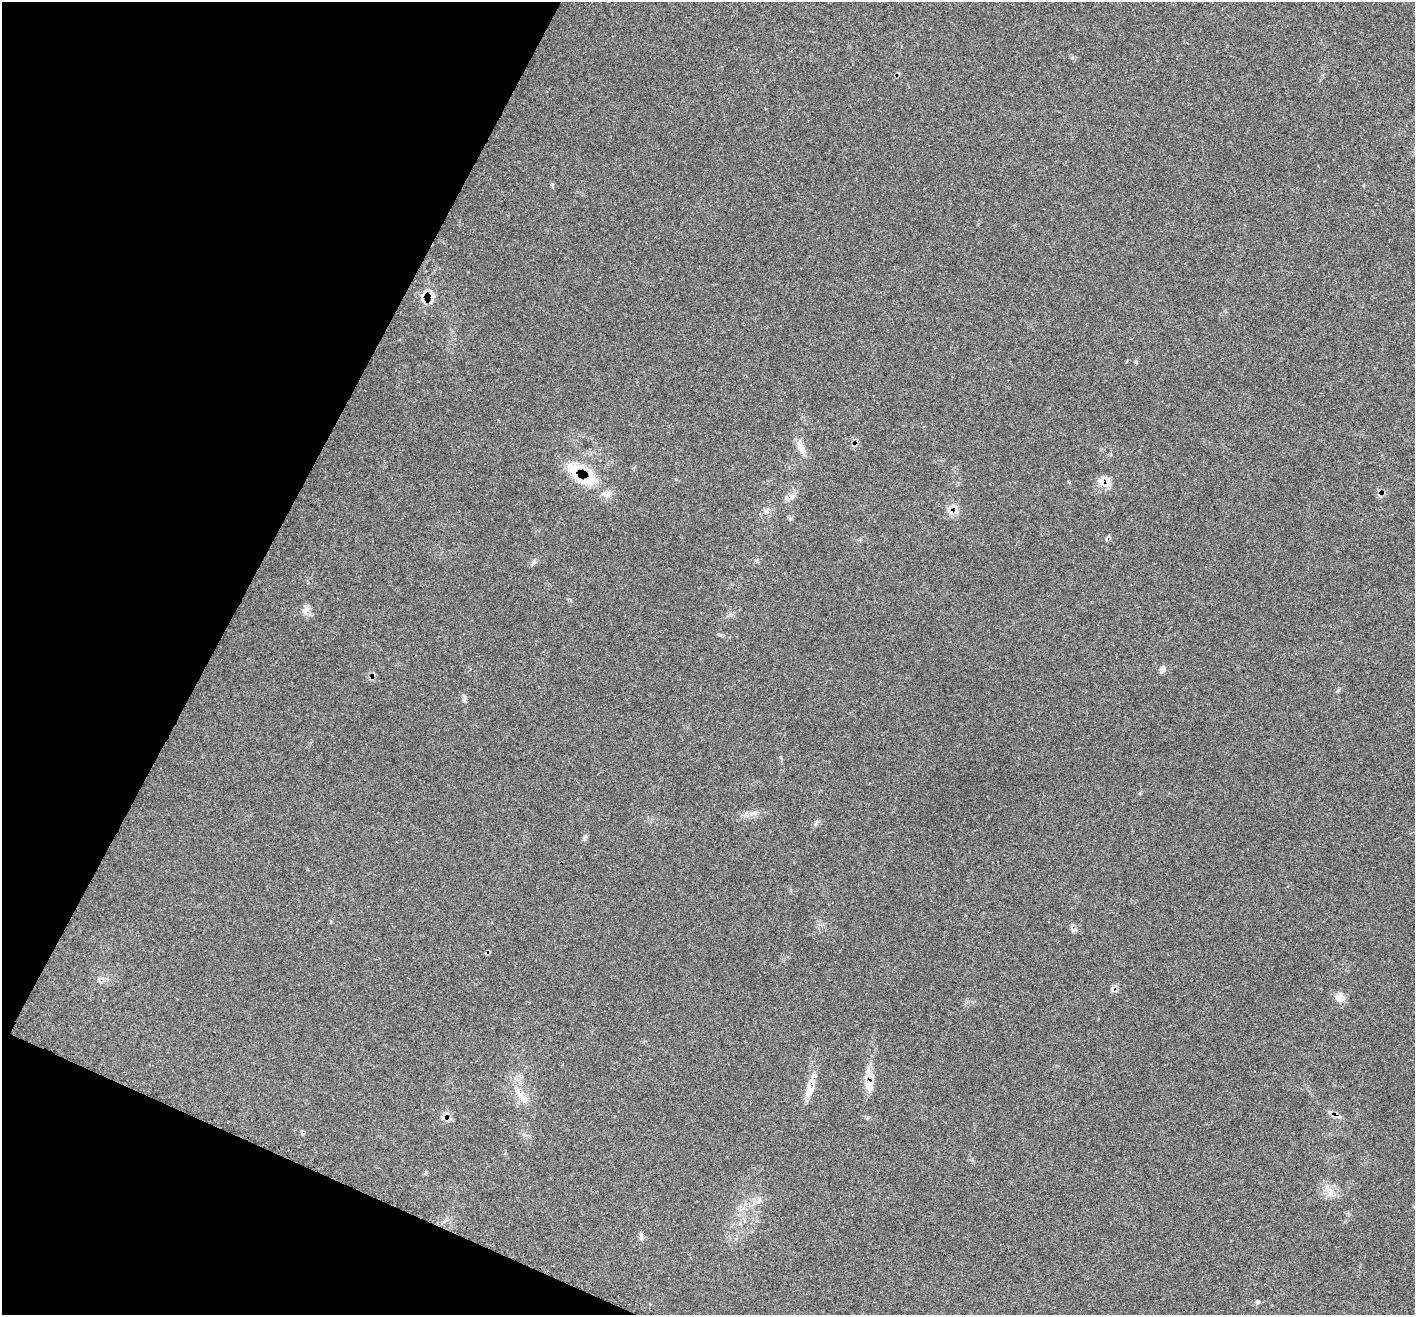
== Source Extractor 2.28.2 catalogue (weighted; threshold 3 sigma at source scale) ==
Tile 9 of 4 x 4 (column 1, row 3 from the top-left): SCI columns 17-1429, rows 1601-2913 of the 5678 x 5697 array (HDU 1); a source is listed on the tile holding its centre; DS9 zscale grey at full resolution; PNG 1417 x 1317 px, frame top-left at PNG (2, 2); no overlay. Shown black and unused: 21% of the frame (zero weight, under 3 of 4 exposures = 2% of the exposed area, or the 3 px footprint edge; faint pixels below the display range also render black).
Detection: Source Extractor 2.28.2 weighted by HDU 2 'WHT'; one run over the whole footprint, this tile lists its part. Background 0.0708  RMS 0.0055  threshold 0.0246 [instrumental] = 3 sigma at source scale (4.5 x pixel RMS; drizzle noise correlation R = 1.50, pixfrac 1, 0.05/0.05 arcsec/px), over >= 5 px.
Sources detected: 30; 5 cosmic-ray / hot-pixel residue — not listed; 3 inside a brighter listed object's ellipse — not listed separately; the other 22 listed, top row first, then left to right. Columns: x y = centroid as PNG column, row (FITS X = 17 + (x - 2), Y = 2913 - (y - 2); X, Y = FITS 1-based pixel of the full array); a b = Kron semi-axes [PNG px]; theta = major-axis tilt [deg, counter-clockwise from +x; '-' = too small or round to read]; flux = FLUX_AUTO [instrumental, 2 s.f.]
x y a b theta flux
801 448 16 9 -62 4.7
575 467 16 14 -8 9.3
591 480 31 13 -79 13
1103 480 19 13 2 5.7
607 494 16 9 12 3.8
792 496 10 7 44 2.9
767 511 6 5 - 1.2
534 562 9 5 62 1.4
306 609 15 8 78 3
719 634 7 4 -28 0.97
1162 669 9 6 54 2.6
1338 690 7 4 44 0.82
464 699 9 5 67 1.4
754 813 7 4 18 1.4
1339 997 11 9 -18 4.7
869 1086 15 13 73 5.4
808 1094 19 8 68 5.3
522 1097 25 10 -53 7.6
1331 1194 16 8 -62 4.6
758 1200 10 8 63 2.8
641 1236 11 5 -83 1.5
1257 1302 7 5 2 1
Overlapping masked pixels (flux is a lower limit): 3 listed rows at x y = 575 467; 591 480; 1103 480
Unlisted compact peaks at least as high as the median listed source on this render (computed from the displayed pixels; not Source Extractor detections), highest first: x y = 584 838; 1106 539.